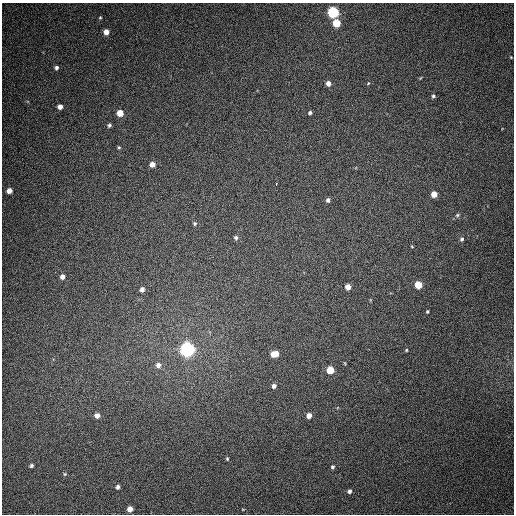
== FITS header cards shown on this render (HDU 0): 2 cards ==
NAXIS1  =                  512
NAXIS2  =                  512

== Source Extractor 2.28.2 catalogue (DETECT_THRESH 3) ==
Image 512 x 512 px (HDU 0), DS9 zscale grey, 1 PNG px = 1 image px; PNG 516 x 516 px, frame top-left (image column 1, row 512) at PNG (2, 3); no overlay
Background 397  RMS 10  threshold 29.9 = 3 sigma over >= 5 px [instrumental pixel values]
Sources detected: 45; all 45 listed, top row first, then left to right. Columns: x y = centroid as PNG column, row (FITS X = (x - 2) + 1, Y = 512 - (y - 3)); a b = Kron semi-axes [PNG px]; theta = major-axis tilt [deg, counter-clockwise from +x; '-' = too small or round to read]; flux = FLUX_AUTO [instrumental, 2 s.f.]
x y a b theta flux
333 12 6 5 - 82000
100 17 4 3 - 630
336 23 5 5 - 18000
106 32 5 4 - 5300
511 57 3 3 - 470
56 68 5 5 - 1600
328 83 5 5 - 3500
368 83 5 4 - 640
433 96 4 4 - 1100
60 107 4 4 - 3600
120 113 5 5 - 9500
310 113 4 4 - 1400
109 125 4 4 - 1300
119 147 5 4 - 870
152 164 5 5 - 5000
276 184 3 2 - 5100
9 191 5 4 - 4500
434 194 5 5 - 7100
328 200 5 5 - 1800
457 215 6 5 - 1200
195 223 5 4 - 1000
236 238 5 5 - 1400
462 239 6 5 - 1500
412 247 4 2 - 510
62 277 5 5 - 3300
418 285 5 5 - 15000
348 287 5 4 - 4700
142 289 5 5 - 2700
427 312 3 3 - 780
188 349 6 6 - 260000
406 350 4 3 - 630
274 354 7 5 10 8800
158 365 7 7 - 3500
330 370 5 5 - 15000
274 386 5 4 - 2300
97 415 5 5 - 3700
309 416 5 5 - 4200
227 459 5 4 - 780
31 465 4 3 - 1400
332 467 5 4 - 1200
65 474 5 5 - 840
118 487 5 4 - 2100
349 491 5 5 - 1800
130 509 5 5 - 5300
243 509 4 3 - 510